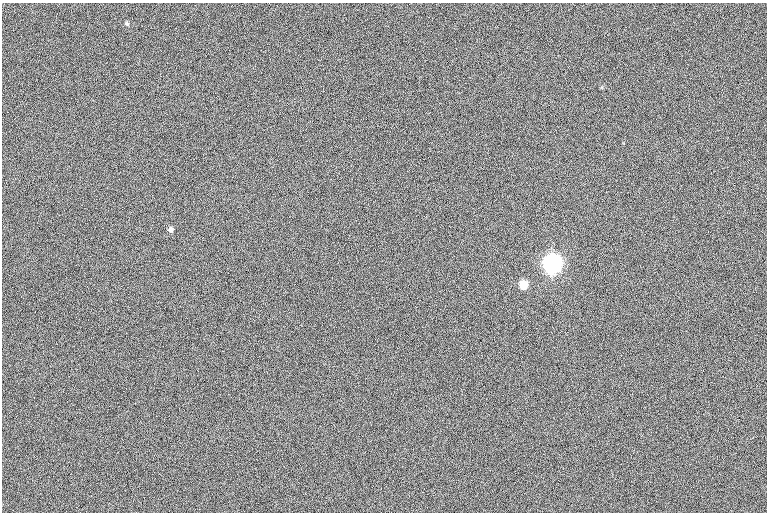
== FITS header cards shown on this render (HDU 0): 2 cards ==
NAXIS1  =                  765
NAXIS2  =                  510

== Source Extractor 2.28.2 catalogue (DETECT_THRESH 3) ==
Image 765 x 510 px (HDU 0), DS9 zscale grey, 1 PNG px = 1 image px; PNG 769 x 514 px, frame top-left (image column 1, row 510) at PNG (2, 3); no overlay
Background 3.18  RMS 12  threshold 35.2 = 3 sigma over >= 5 px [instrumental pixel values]
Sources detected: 4; all 4 listed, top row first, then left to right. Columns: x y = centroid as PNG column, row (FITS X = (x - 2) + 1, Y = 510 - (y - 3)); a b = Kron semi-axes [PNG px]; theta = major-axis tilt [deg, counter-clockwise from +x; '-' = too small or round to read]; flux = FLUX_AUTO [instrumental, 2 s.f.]
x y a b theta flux
127 24 6 5 - 1500
171 229 6 5 - 2800
552 264 7 7 - 560000
523 285 6 5 - 25000